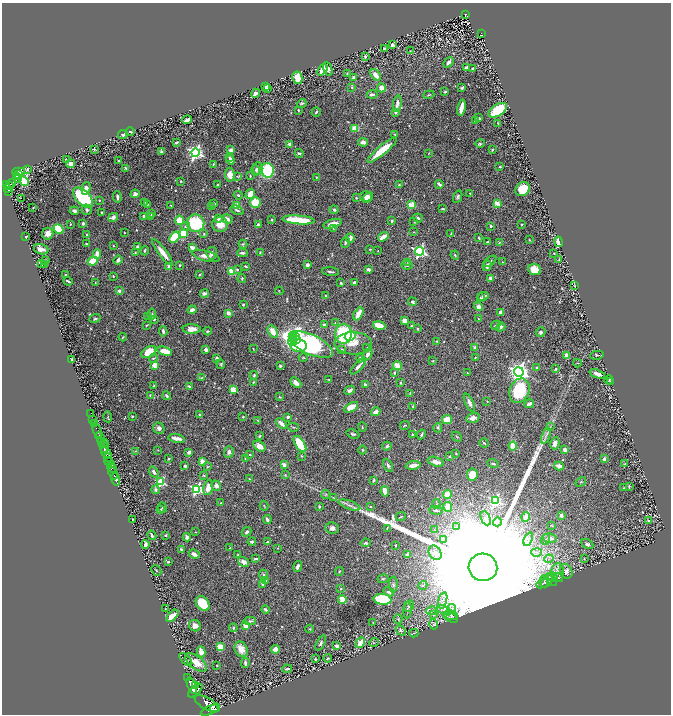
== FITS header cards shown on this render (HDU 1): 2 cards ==
NAXIS1  =                 1338
NAXIS2  =                 1424

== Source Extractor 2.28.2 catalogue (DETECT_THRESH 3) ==
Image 1338 x 1424 px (HDU 1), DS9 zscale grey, zoomed out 1/2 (1 PNG px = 2 x 2 image px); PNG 673 x 716 px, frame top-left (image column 2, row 1423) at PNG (2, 3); each listed source drawn as its Kron ellipse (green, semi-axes under 4 px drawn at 4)
Background 0.723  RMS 0.016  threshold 0.048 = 3 sigma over >= 5 px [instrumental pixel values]
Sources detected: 671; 29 cannot appear on this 1/2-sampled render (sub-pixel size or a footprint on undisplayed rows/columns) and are neither listed nor drawn; of the other 642, the 500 brightest by FLUX_AUTO listed and drawn (142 fainter detections omitted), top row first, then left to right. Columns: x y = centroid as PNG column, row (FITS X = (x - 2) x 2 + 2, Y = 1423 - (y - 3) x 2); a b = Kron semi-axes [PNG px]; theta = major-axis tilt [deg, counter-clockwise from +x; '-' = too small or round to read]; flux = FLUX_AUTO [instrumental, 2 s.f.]
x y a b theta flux
466 14 4 2 - 120
481 34 4 2 - 150
392 45 3 2 - 23
385 49 3 2 - 4.8
410 51 2 1 - 2.1
365 57 3 2 - 9.1
449 62 6 3 49 9.7
466 67 3 2 - 9.2
473 68 3 3 - 5.6
328 69 7 4 -78 11
322 70 6 4 47 45
347 73 3 3 - 2.1
375 75 6 3 -51 18
354 77 3 2 - 8
297 78 6 5 - 24
265 87 3 2 - 3.2
352 88 3 3 - 2.2
381 88 4 3 - 22
462 88 4 2 - 3.8
267 89 3 2 - 13
445 92 3 2 - 5.3
256 93 5 2 - 25
372 94 5 3 - 8.6
429 95 5 2 - 2.8
302 103 5 3 - 3.7
397 104 8 3 80 11
461 108 8 3 79 36
298 110 3 2 - 3.6
498 110 10 5 33 110
316 112 5 2 - 4.9
395 112 3 2 - 8.3
479 118 3 2 - 4.9
187 120 4 2 - 29
475 121 4 3 - 2.8
498 123 3 2 - 1.8
355 128 3 3 - 48
130 132 4 3 - 3.2
123 134 5 3 - 6.7
394 134 4 2 - 1.9
176 142 4 2 - 4
363 142 5 3 - 14
290 144 2 2 - 36
480 144 5 3 - 3.9
94 149 3 2 - 2.6
231 150 3 2 - 19
382 150 19 4 40 80
492 150 3 2 - 2.9
161 151 3 2 - 3.6
195 153 4 4 - 880
299 153 4 3 - 6.3
429 153 3 2 - 1.8
230 158 3 2 - 5.9
66 159 2 2 - 7.1
230 160 5 3 - 15
119 161 2 2 - 2.4
71 164 4 3 - 26
213 164 4 3 - 4.2
500 167 3 2 - 3.7
126 168 4 3 - 3.3
258 168 6 5 - 13
27 169 3 2 - 7.7
256 170 5 3 - 4
267 170 7 6 - 190
18 172 6 4 2 2900
18 175 2 1 - 200
230 175 7 5 -84 25
17 176 2 2 - 220
237 176 3 3 - 2.8
250 176 4 3 - 2.3
317 177 3 2 - 2.1
17 178 2 2 - 140
24 181 5 3 - 250
181 181 2 2 - 2.4
6 184 3 3 - 1000
11 184 5 2 - 310
218 184 3 2 - 2.5
439 184 5 2 - 12
10 185 4 2 - 370
399 185 3 2 - 3.5
8 188 4 2 - 290
86 188 6 4 73 17
523 189 8 6 42 54
8 191 3 2 - 220
470 193 2 2 - 1.8
135 194 4 4 - 16
250 194 5 3 - 46
238 195 4 3 - 3.7
366 196 6 5 - 16
117 197 6 3 -87 8.3
458 197 6 4 66 5.5
83 198 12 7 -45 230
356 198 3 3 - 2.9
368 198 6 3 45 14
21 199 2 1 - 110
99 200 3 2 - 2.7
144 202 2 2 - 1.9
255 203 5 5 - 71
497 203 2 2 - 68
214 204 3 2 - 8.4
147 205 3 2 - 1.9
171 205 4 2 - 2.2
411 205 3 3 - 97
211 206 3 2 - 3
237 206 3 3 - 36
33 208 3 2 - 1.8
443 209 4 2 - 3.3
87 210 5 5 - 6.9
237 210 7 3 -28 6
334 210 4 3 - 5.5
74 211 5 4 - 8.7
102 212 3 2 - 2.2
151 213 3 2 - 5.7
144 216 3 3 - 11
150 216 3 3 - 2.1
113 217 5 4 - 16
218 218 4 3 - 11
418 218 5 3 - 5.3
227 219 5 4 - 15
179 220 5 4 - 43
272 220 3 3 - 2.9
298 220 16 3 -4 140
392 221 3 2 - 5.2
414 222 3 2 - 2
83 223 3 3 - 6.1
196 223 9 8 - 210
70 224 3 2 - 2.1
220 224 8 7 - 33
258 224 3 3 - 6.2
332 224 9 3 16 25
521 225 3 2 - 2.1
186 226 4 3 - 5.2
491 226 2 2 - 12
333 228 4 2 - 2.1
59 229 5 4 - 120
414 232 4 2 - 2.2
124 233 2 2 - 2
183 233 4 3 - 68
48 234 6 5 - 29
204 234 4 3 - 3.3
451 234 4 3 - 2.4
87 235 4 3 - 4.1
26 237 2 2 - 3.6
174 237 6 4 53 130
383 237 6 2 35 38
350 238 5 3 - 14
479 238 2 2 - 2.9
529 240 2 2 - 2.4
345 242 5 3 - 4.7
487 242 3 2 - 2.5
499 242 3 3 - 1.9
559 242 5 3 - 25
86 244 3 2 - 5.8
243 244 4 4 - 3.9
113 246 3 2 - 1.9
137 247 3 3 - 5.8
192 247 4 3 - 21
41 249 7 5 -16 17
370 249 3 2 - 3.1
144 251 5 3 - 4.8
378 251 3 2 - 1.9
419 251 4 4 - 590
162 252 16 4 -52 34
135 253 3 2 - 1.8
212 253 6 5 - 13
242 253 5 3 - 7.6
260 253 3 2 - 4.2
554 253 4 3 - 2.2
97 254 5 3 - 26
455 255 4 3 - 3.1
206 256 14 5 -15 25
118 260 5 3 - 10
559 260 4 2 - 2.3
46 261 4 3 - 4.5
93 261 5 3 - 76
490 261 7 3 39 5.2
408 262 3 2 - 1.9
503 262 3 2 - 1.8
41 264 3 2 - 8.9
45 264 4 3 - 2.9
180 265 2 2 - 2.7
307 265 3 3 - 8.3
407 265 6 4 -4 7
169 266 3 3 - 14
246 266 3 2 - 3.9
487 266 5 3 - 13
368 269 4 3 - 10
237 270 3 3 - 4
535 270 6 5 - 41
232 271 4 3 - 69
330 272 8 2 -5 5.7
199 274 3 2 - 3.1
65 275 3 2 - 1.8
113 276 3 2 - 2.9
242 278 4 3 - 3.9
490 278 4 4 - 6.8
68 281 5 2 - 5.2
354 282 3 2 - 7.5
95 283 3 3 - 2.1
341 283 3 3 - 3.3
575 286 3 3 - 2.4
119 291 3 3 - 12
279 291 4 2 - 2
204 293 4 3 - 9.5
326 296 2 2 - 2.2
483 296 5 4 - 7.2
481 298 4 2 - 3
413 302 5 3 - 8.1
243 304 2 2 - 3.5
478 307 5 4 - 17
192 310 4 3 - 13
501 312 3 3 - 18
228 313 3 3 - 15
152 314 5 3 - 4.3
358 314 7 3 61 39
148 316 3 3 - 2.1
478 318 3 2 - 1.8
95 319 6 3 22 4.6
154 319 3 3 - 4.5
405 320 4 3 - 19
335 323 3 3 - 1.8
146 325 3 2 - 2.6
324 325 3 3 - 13
496 325 5 3 - 5.3
379 326 6 4 -17 53
411 326 3 3 - 4.6
501 327 5 3 - 9.8
192 329 9 5 -1 24
417 329 3 3 - 2.7
163 331 5 2 - 7
207 331 4 3 - 3.4
273 331 7 4 -63 34
541 332 5 4 - 6.2
344 334 9 8 - 220
292 336 4 3 - 290
296 336 3 3 - 330
350 336 6 4 31 110
123 337 4 3 - 2.9
294 339 3 2 - 110
296 339 3 2 - 340
437 341 3 2 - 2.6
293 342 4 4 - 330
353 343 19 11 -2 45
311 345 24 9 -25 960
298 346 8 6 -4 87
367 348 3 2 - 1.8
475 348 3 3 - 12
206 349 3 2 - 18
253 349 2 2 - 1.8
342 349 3 2 - 3.3
165 351 7 4 -18 44
149 352 8 5 31 81
367 354 6 3 58 11
597 355 7 3 12 3.4
567 356 4 3 - 21
475 357 2 2 - 2.3
153 358 4 3 - 3.1
216 358 3 3 - 5.6
303 358 4 3 - 2.4
360 358 4 3 - 11
72 360 2 2 - 33
433 361 3 2 - 2.7
578 363 4 2 - 2.5
221 364 5 3 - 3.3
155 365 3 3 - 48
397 365 5 3 - 36
280 366 3 3 - 4.4
358 366 10 3 46 13
537 368 4 3 - 3.9
556 369 3 3 - 3.9
394 372 3 3 - 4.8
519 372 5 4 - 1900
467 373 3 2 - 2
597 374 8 3 -20 14
254 375 4 3 - 5
202 378 3 3 - 2.8
329 379 3 2 - 2
609 380 5 2 - 2.3
610 381 3 2 - 2.1
253 382 4 3 - 2.2
400 382 3 3 - 2.8
296 383 6 3 -42 18
365 384 3 3 - 6.1
154 386 4 2 - 2.6
189 387 4 2 - 7.9
233 390 3 3 - 93
350 390 5 3 - 10
519 391 12 9 66 140
410 393 4 2 - 1.8
150 395 4 2 - 2.5
167 396 4 3 - 5.8
279 397 3 3 - 2.6
487 401 3 2 - 1.8
469 403 10 4 -64 12
529 404 5 3 - 15
351 407 7 4 31 42
413 407 3 2 - 3.7
376 412 5 4 - 15
91 413 3 1 - 8.8
199 415 3 2 - 3.5
132 416 2 2 - 3.2
108 417 5 2 - 2.4
243 417 4 3 - 2.9
288 417 3 2 - 9.2
473 418 7 4 16 19
93 419 2 1 - 21
447 420 5 4 - 46
258 421 4 2 - 2.1
281 423 6 3 -43 20
95 424 2 1 - 46
405 425 5 2 - 2.7
293 427 5 2 - 2.9
362 427 4 2 - 2.6
550 427 4 2 - 2.6
159 428 6 5 - 11
438 428 5 4 - 4.7
97 431 7 2 -69 270
353 434 7 3 -18 5.7
412 434 2 2 - 2.9
421 434 5 2 - 5.7
259 436 4 3 - 4.4
546 436 8 3 70 8.3
100 437 5 2 - 940
457 437 5 2 - 2.6
177 438 8 3 -11 24
101 441 2 2 - 370
104 442 2 1 - 130
484 443 5 2 - 3.9
555 443 6 4 81 21
300 444 9 4 -58 120
259 446 6 4 -31 28
387 446 5 3 - 4.9
513 446 4 3 - 69
104 447 6 2 -71 2100
158 450 3 2 - 1.8
363 450 4 3 - 3.5
565 450 3 2 - 21
136 451 3 2 - 1.9
189 452 3 3 - 12
229 452 6 5 - 8.7
107 453 7 3 -48 880
456 453 3 2 - 2.8
250 455 3 3 - 2.5
301 456 3 2 - 2.9
449 456 4 3 - 4.2
107 457 4 2 - 300
169 459 3 3 - 3.7
245 459 3 2 - 2.4
604 459 4 3 - 7
109 462 4 3 - 620
203 462 3 3 - 37
436 462 8 4 -17 17
493 463 6 2 -17 5.2
625 464 4 2 - 2.4
111 465 4 2 - 380
284 465 2 2 - 41
413 465 7 3 8 22
185 466 2 2 - 6.1
388 466 7 4 -60 6.9
559 466 5 3 - 24
207 467 4 2 - 2.5
112 468 5 2 - 420
154 472 6 3 -57 13
113 473 6 2 -66 1100
285 475 4 2 - 2.1
472 475 6 5 - 36
204 476 4 3 - 3.4
116 479 6 2 -71 1500
249 479 3 2 - 2.9
374 480 3 2 - 6.8
161 482 3 3 - 220
581 482 6 3 32 3.5
216 486 5 4 - 11
629 486 4 2 - 4
208 487 8 4 76 34
624 488 3 2 - 1.9
197 489 4 4 - 480
156 490 4 4 - 7.7
385 491 5 3 - 33
326 494 5 4 - 3.8
447 495 4 4 - 47
333 497 4 2 - 2.5
495 500 4 4 - 370
221 503 3 2 - 2.6
436 504 5 2 - 2.7
349 505 11 2 -19 9.8
264 506 5 2 - 2.3
319 506 3 2 - 4.1
370 506 3 2 - 2.7
162 507 5 4 - 4.5
448 507 5 4 - 55
160 510 3 3 - 11
436 510 7 3 -7 6.4
561 515 4 3 - 14
401 517 5 2 - 2.2
526 517 5 3 - 29
486 518 7 4 -66 10
132 519 3 2 - 2.3
267 520 4 3 - 8.7
649 521 2 2 - 5.9
497 522 5 4 - 5.5
551 525 3 3 - 2.1
457 526 4 3 - 4.7
332 528 7 5 -10 12
387 528 4 2 - 2.7
434 530 3 3 - 2
196 532 3 2 - 1.9
247 532 5 4 - 7.2
152 535 5 3 - 6.7
166 535 3 3 - 2.9
187 537 4 3 - 14
550 538 7 4 -8 17
443 539 4 2 - 3
528 539 7 4 66 8.7
546 540 5 3 - 5.5
252 542 4 2 - 6.6
267 542 3 3 - 5.9
366 543 5 3 - 4.7
145 544 4 2 - 11
587 544 6 4 -29 7.8
396 545 2 1 - 2.1
230 548 2 2 - 1.8
278 548 2 2 - 2.4
181 550 3 2 - 7.3
537 552 5 2 - 5.5
435 553 8 6 -58 12
194 554 5 3 - 17
407 554 4 2 - 14
238 555 2 2 - 2.3
256 559 4 2 - 5.8
549 559 5 2 - 3.6
584 559 3 3 - 2.3
168 562 3 2 - 4.6
243 562 6 4 -32 20
298 567 6 3 74 10
483 567 14 14 - 500000
156 570 6 2 -49 2.3
339 571 4 2 - 2.9
566 571 7 6 - 15
558 573 9 6 87 15
264 575 5 4 - 5
553 577 5 4 - 6.8
558 578 5 3 - 3.5
383 579 5 3 - 3.5
265 580 4 4 - 3.4
551 580 7 4 -51 7
544 581 6 3 -88 5.7
547 581 8 5 57 9.6
262 584 3 3 - 4.4
542 584 6 3 22 4.7
393 585 8 4 -89 7
423 585 5 3 - 4.4
341 589 3 3 - 2.8
389 592 6 3 -27 8.1
342 599 4 3 - 61
383 599 9 5 -5 200
443 600 8 2 74 6
203 604 8 6 -50 81
409 606 6 4 63 8.3
451 608 4 2 - 4
165 609 3 2 - 1.8
265 609 4 3 - 5.7
407 610 8 4 89 7.8
444 610 8 4 -24 10
431 611 5 4 - 6.9
434 615 4 3 - 3.9
451 615 7 5 -12 8.9
172 616 7 3 44 28
451 618 8 3 -22 3.6
398 619 5 4 - 3.9
250 621 6 3 0 6.1
373 622 3 2 - 2
434 624 5 3 - 4.6
245 625 2 2 - 48
195 626 6 5 - 14
233 628 4 3 - 3.4
310 629 4 3 - 2.9
401 630 6 3 -48 6
414 633 4 2 - 2
374 642 5 2 - 1.8
321 643 8 4 64 7.7
360 643 5 4 - 29
337 646 3 3 - 15
220 647 4 3 - 62
241 649 8 6 -63 30
275 649 4 4 - 20
201 652 5 4 - 21
327 658 4 4 - 3.9
186 659 8 4 -45 5.8
315 659 3 3 - 3
196 662 12 6 -36 38
245 663 5 3 - 8.2
217 665 2 2 - 2
287 669 5 3 - 5.2
188 677 2 1 - 91
192 685 8 4 -69 5100
195 686 3 3 - 1500
195 690 9 4 41 4100
207 704 14 5 -28 5600
214 709 4 2 - 1200
210 710 10 3 24 2200
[142 fainter detections neither listed nor drawn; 29 sub-pixel or undisplayed-footprint detections neither listed nor drawn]